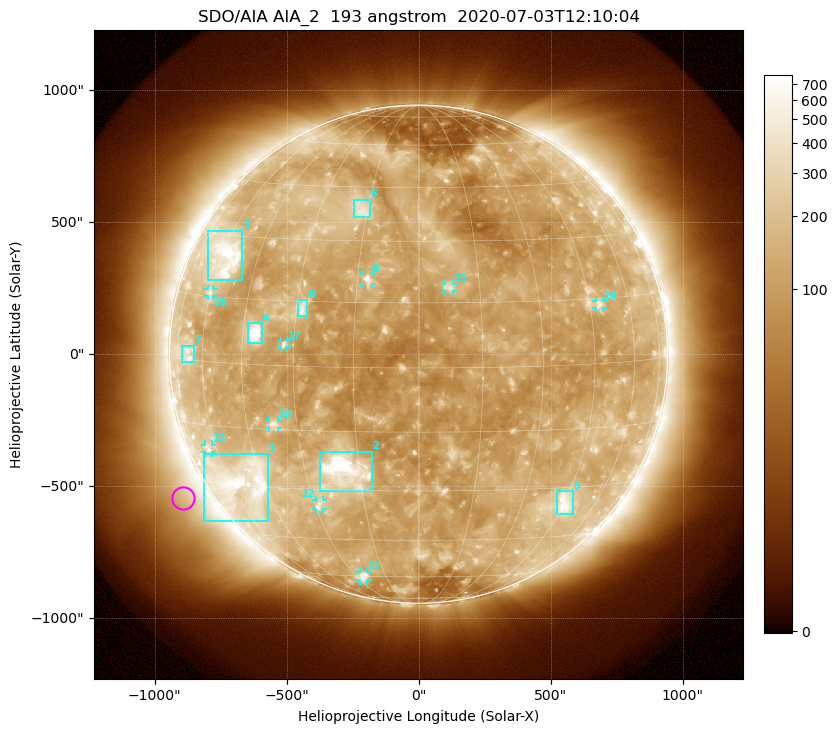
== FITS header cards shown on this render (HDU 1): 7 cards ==
TELESCOP= 'SDO/AIA'
INSTRUME= 'AIA_2'
WAVELNTH=                  193
WAVEUNIT= 'angstrom'
DATE-OBS= '2020-07-03T12:10:04.84'
CTYPE1  = 'HPLN-TAN'
CTYPE2  = 'HPLT-TAN'

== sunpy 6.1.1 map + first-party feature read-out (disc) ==
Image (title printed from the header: SDO/AIA AIA_2  193 angstrom  2020-07-03T12:10:04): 1024 x 1024 px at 2.4 arcsec/px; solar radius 944 arcsec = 393 px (full disc in frame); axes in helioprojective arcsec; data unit not stated in the header (colour bar unlabelled)
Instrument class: DISC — disc imager (sunpy class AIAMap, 193 A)
Bright regions (active regions / flare kernels): reference = the median radial profile (limb darkening/brightening removed); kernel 9 px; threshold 5 sigma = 208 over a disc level ~117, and >= 1.15x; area >= 12 px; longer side >= 9 px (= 22 arcsec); searched inside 0.97 R_sun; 17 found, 17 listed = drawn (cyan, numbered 1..; 9 of them under ~33 arcsec drawn as corner ticks so the feature stays visible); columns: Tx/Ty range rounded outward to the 5 arcsec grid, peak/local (2 s.f.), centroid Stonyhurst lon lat
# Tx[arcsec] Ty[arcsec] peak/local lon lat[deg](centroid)
1 -810..-565 -635..-380 6.1 -53 -29
2 -375..-175 -520..-370 17 -19 -25
3 -800..-665 280..470 6.1 -58 +25
4 -650..-590 40..120 15 -41 +7
5 520..585 -610..-515 5.3 +45 -35
6 -245..-185 520..585 3.9 -17 +38
7 -900..-850 -30..30 3.3 -68 +1
8 -460..-420 145..205 4.9 -28 +13
9 -210..-175 265..305 6.3 -12 +21
10 -570..-530 -280..-250 4.2 -37 -14
11 -225..-195 -860..-825 3.5 -26 -60
12 -390..-360 -590..-550 4 -29 -34
13 -810..-780 -375..-340 3.2 -64 -21
14 670..700 175..205 3.9 +48 +14
15 100..135 240..265 4 +8 +19
16 -800..-775 220..250 3.2 -60 +16
17 -520..-500 25..50 4.4 -33 +5
Off-limb structures (1.02-1.3 R_sun): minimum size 162 px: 6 found; the strongest spans PA ~95..145 deg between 1.03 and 1.3 R_sun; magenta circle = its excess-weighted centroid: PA ~120 deg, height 1.11 R_sun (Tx ~-895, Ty ~-545 arcsec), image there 2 x the reference